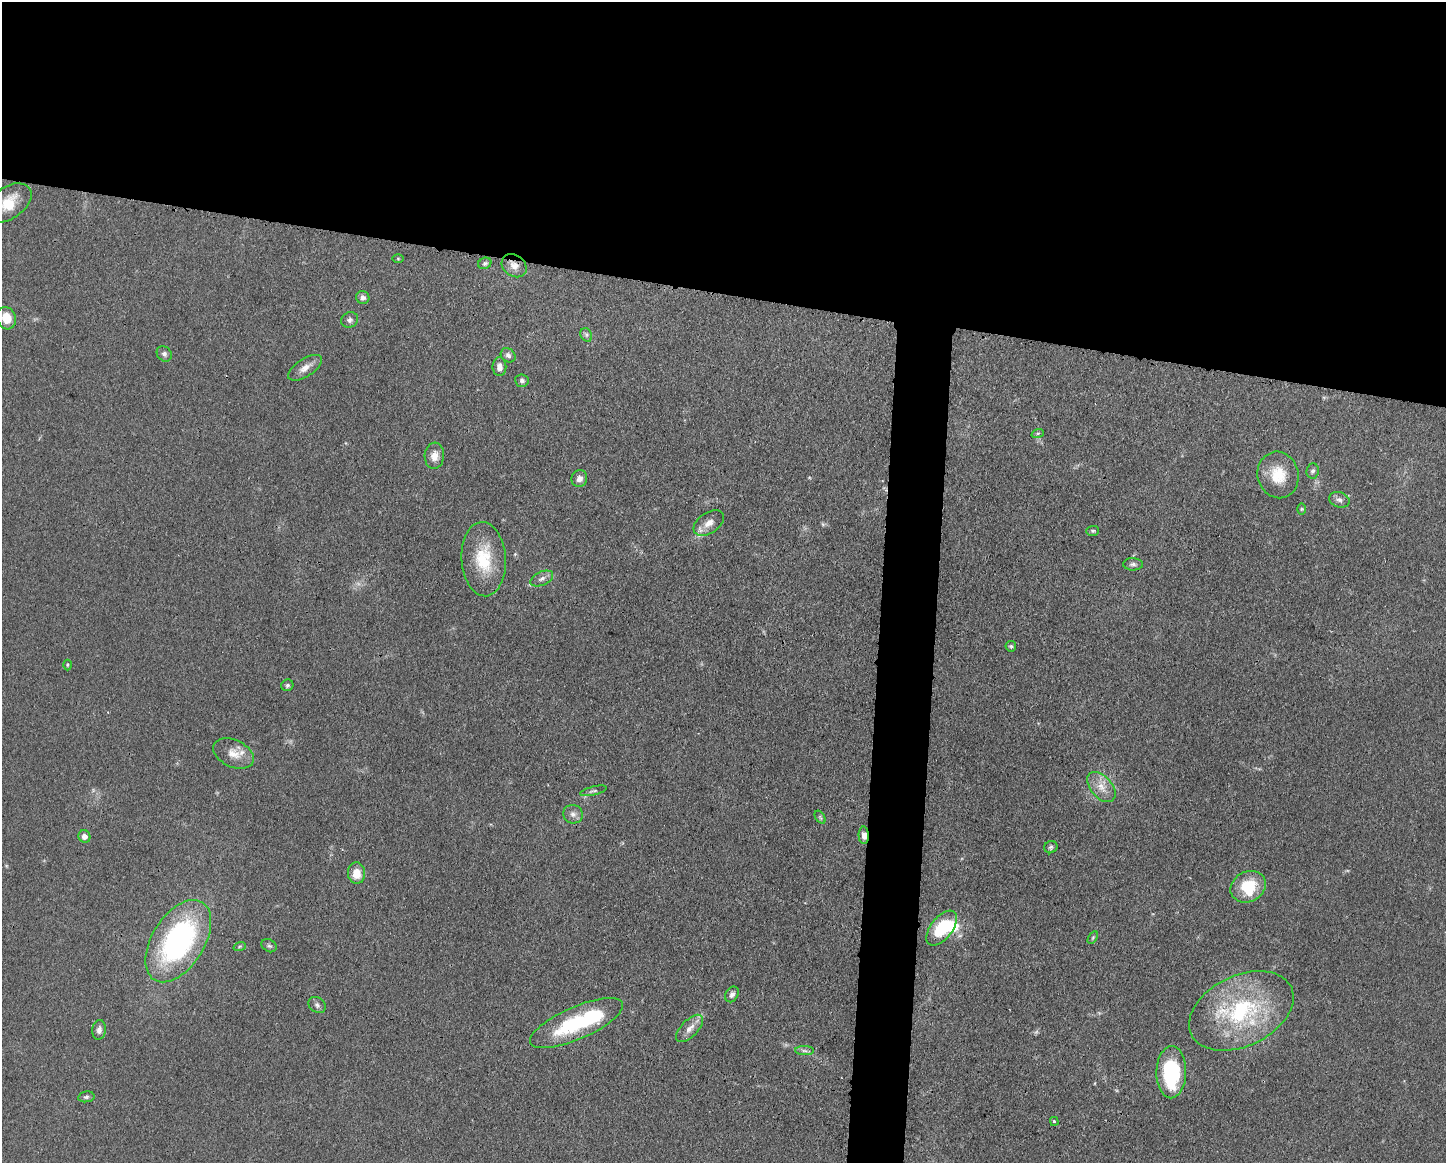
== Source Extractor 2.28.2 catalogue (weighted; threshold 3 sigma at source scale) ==
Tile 2 of 3 x 4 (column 2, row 1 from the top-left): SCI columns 1558-3001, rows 3489-4649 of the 4670 x 4656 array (HDU 1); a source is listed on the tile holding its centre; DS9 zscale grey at full resolution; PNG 1448 x 1165 px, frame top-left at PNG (2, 2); each listed source drawn as its Kron ellipse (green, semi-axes under 4 px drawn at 4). Shown black and unused: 28% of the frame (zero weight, under 3 of 4 exposures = <1% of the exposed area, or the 3 px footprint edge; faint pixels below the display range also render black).
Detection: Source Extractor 2.28.2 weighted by HDU 2 'WHT'; one run over the whole footprint, this tile lists its part. Background 0.0604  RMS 0.0042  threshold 0.0189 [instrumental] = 3 sigma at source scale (4.5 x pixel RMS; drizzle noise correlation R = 1.50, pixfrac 1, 0.05/0.05 arcsec/px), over >= 5 px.
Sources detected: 57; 1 too faint to see at this stretch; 2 inside a brighter object's white glare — neither listed nor drawn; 1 inside a brighter listed object's ellipse — not listed separately; the other 53 listed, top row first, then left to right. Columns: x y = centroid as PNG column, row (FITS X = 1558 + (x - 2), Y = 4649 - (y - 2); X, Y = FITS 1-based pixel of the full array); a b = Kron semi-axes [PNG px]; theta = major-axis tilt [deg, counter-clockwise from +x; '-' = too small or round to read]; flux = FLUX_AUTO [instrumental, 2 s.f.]
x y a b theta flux
8 203 27 16 33 12
398 259 5 3 - 0.4
485 263 7 5 25 0.88
514 266 13 10 -37 3.5
363 297 7 6 - 1.5
6 318 11 9 -75 6.4
350 320 9 7 27 1.4
586 335 7 5 -62 1
164 354 8 7 - 1.3
508 355 8 6 -40 1.3
499 367 9 7 90 2.3
305 368 19 9 33 3.6
522 381 7 6 - 1.1
1038 433 6 4 18 0.62
434 456 13 9 84 3.9
1313 471 7 6 - 1.1
1278 475 23 20 -75 11
579 479 8 8 - 2.6
1339 500 10 7 -17 1.6
1302 509 6 4 89 0.49
709 523 17 10 34 3.9
1093 531 6 5 - 0.74
484 559 37 22 -87 18
1133 564 10 6 -1 1.3
542 578 12 6 24 2
1011 646 5 5 - 0.7
67 665 5 3 - 0.48
287 685 6 5 - 0.8
233 754 21 13 -25 6.3
1101 787 18 10 -49 5.4
593 791 13 3 14 0.98
573 814 10 9 - 2.1
820 817 7 4 -56 0.81
864 835 9 5 -89 2.4
84 836 6 6 - 2.4
1051 847 7 6 - 0.88
356 873 11 8 -85 5.8
1248 887 18 15 28 15
942 928 20 11 52 19
1093 937 7 4 58 0.62
178 941 46 26 58 88
240 946 6 4 19 0.6
269 946 8 6 -30 0.97
732 994 8 6 57 1.6
317 1005 9 7 -39 1.3
1241 1011 55 35 26 52
576 1023 50 16 23 37
690 1028 17 8 45 3.6
99 1030 10 6 83 1.8
805 1051 9 4 -1 1.2
1171 1072 26 15 89 34
86 1097 8 5 10 0.95
1054 1121 4 3 - 0.83
Overlapping masked pixels (flux is a lower limit): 2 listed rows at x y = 514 266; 864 835
Isophote crosses this tile's border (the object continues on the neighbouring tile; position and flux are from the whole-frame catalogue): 1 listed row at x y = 8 203